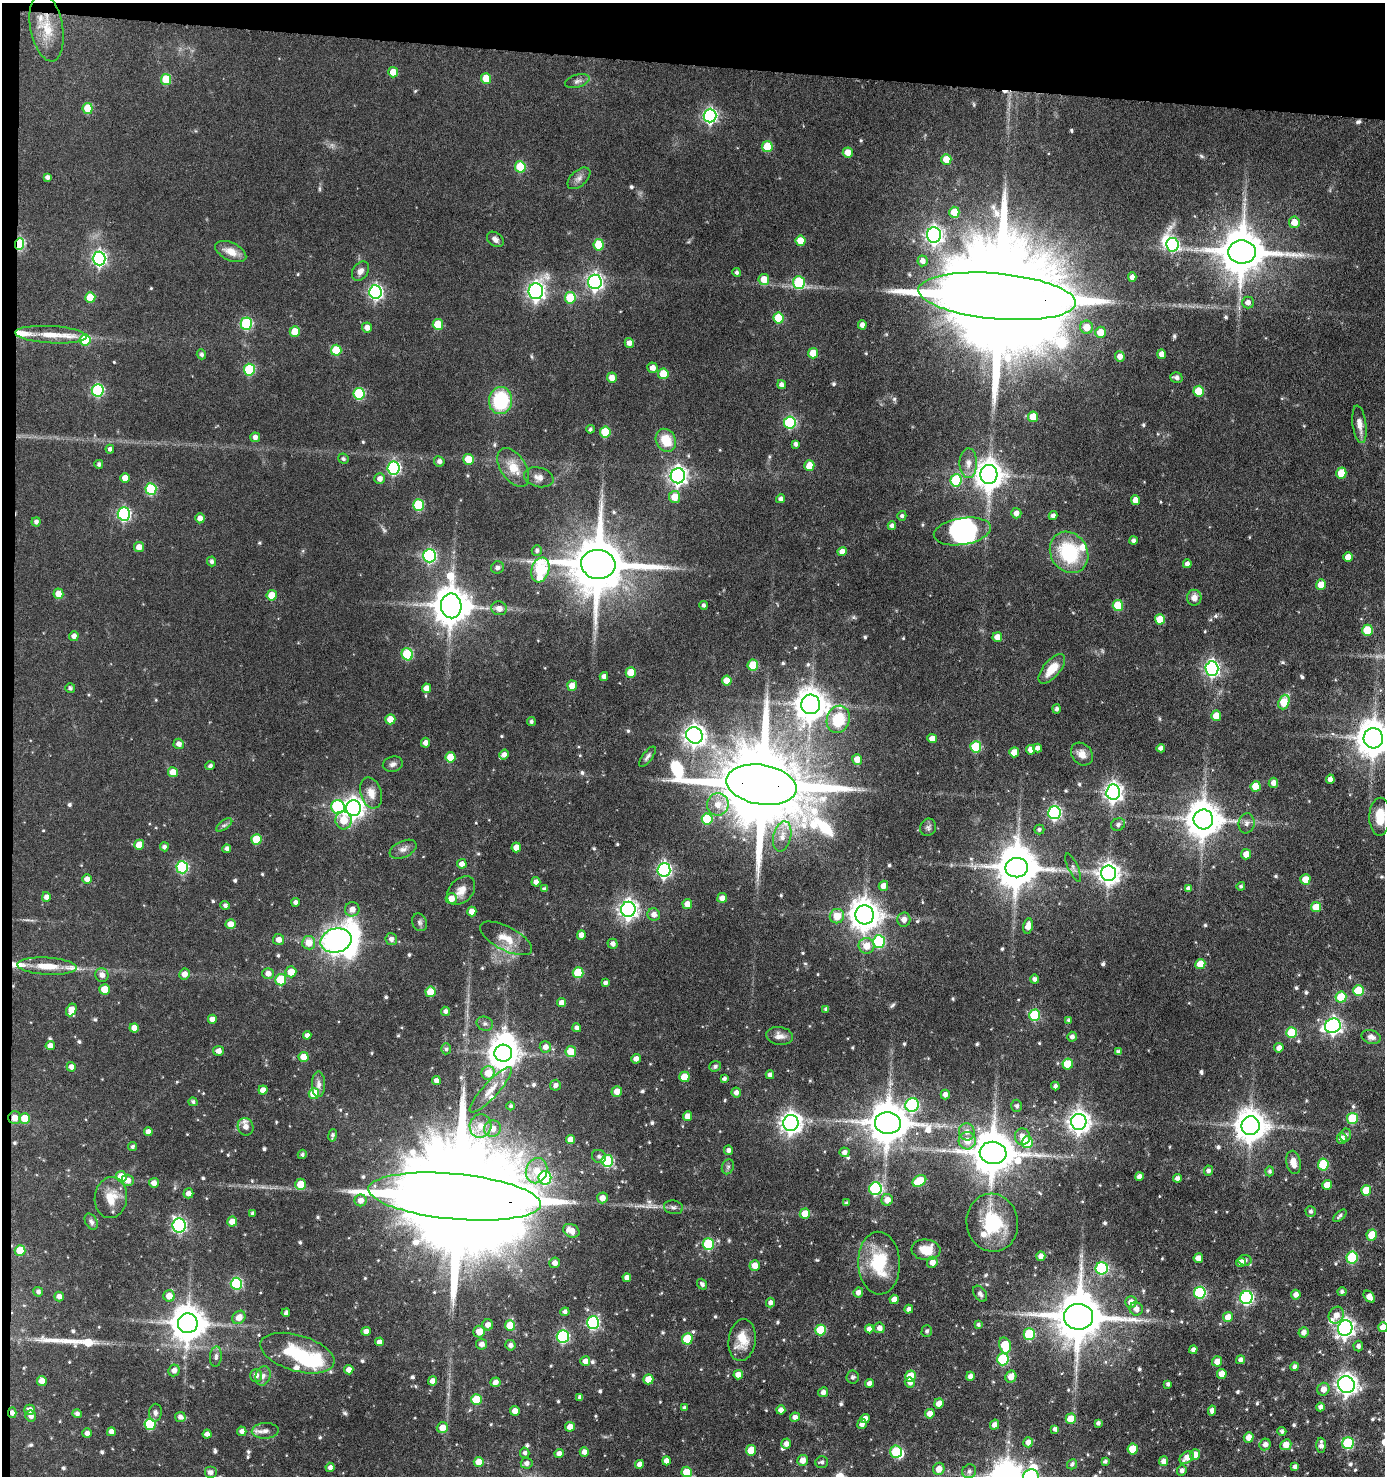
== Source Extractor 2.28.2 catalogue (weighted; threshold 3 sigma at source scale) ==
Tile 1 of 3 x 3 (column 1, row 1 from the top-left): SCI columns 192-1574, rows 2948-4421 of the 4443 x 4422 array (HDU 1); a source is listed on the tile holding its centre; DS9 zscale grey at full resolution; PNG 1387 x 1478 px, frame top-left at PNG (2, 3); each listed source drawn as its Kron ellipse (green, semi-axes under 4 px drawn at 4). Shown black and unused: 5% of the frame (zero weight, under 3 of 6 exposures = <1% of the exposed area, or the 3 px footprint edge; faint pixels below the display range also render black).
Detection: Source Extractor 2.28.2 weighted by HDU 2 'WHT'; one run over the whole footprint, this tile lists its part. Background 0.0936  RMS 0.0042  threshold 0.0171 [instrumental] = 3 sigma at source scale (4.09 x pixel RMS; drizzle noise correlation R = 1.36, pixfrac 0.8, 0.05/0.05 arcsec/px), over >= 5 px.
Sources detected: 681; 1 too faint to see at this stretch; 8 inside a brighter object's white glare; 1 cosmic-ray / hot-pixel residue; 1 long thin detection or spike segment (spike, bleed or trail) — neither listed nor drawn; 14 inside a brighter listed object's ellipse — not listed separately; of the other 656, all 500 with FLUX_AUTO >= 0.837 (the completeness limit of this list) listed and drawn (156 fainter detections not listed), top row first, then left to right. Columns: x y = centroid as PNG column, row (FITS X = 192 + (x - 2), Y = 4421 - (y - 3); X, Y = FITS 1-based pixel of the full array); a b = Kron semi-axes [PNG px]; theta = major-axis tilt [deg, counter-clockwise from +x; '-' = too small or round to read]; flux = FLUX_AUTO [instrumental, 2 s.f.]
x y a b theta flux
47 27 34 16 -80 10
393 72 5 5 - 5.6
486 78 5 5 - 7.9
166 79 5 5 - 13
577 81 12 6 17 1.6
88 108 5 5 - 13
710 116 7 6 - 91
767 147 5 5 - 14
848 153 5 5 - 4.1
946 159 5 5 - 5.7
520 167 6 5 - 19
47 177 4 4 - 1.3
579 178 14 7 41 2
954 212 5 5 - 6.8
1294 222 6 5 - 4.7
934 235 8 7 - 140
495 239 9 6 -38 1.8
800 241 5 5 - 7.5
20 244 6 4 86 30
599 245 5 5 - 13
1173 245 7 6 - 45
231 252 16 9 -24 4.8
1242 252 14 11 -3 1800
99 259 7 6 - 94
922 261 5 5 - 2.1
360 271 10 7 54 2.2
737 272 4 4 - 0.93
1132 277 4 4 - 2.2
764 279 5 5 - 5.8
595 282 7 6 - 120
799 282 6 6 - 26
536 291 8 7 - 160
375 292 7 6 - 87
997 296 79 23 -5 24000
90 297 5 5 - 8.5
570 298 5 5 - 15
1248 302 6 6 - 2
778 318 5 5 - 12
246 324 6 6 - 36
438 324 5 5 - 11
862 325 5 4 - 2.3
1087 327 6 6 - 5.4
367 328 5 5 - 2.3
295 332 5 5 - 7.8
1100 332 5 5 - 5.6
51 335 36 8 -3 7.6
85 340 6 5 - 13
629 343 5 4 - 2.5
336 350 5 5 - 12
813 353 5 5 - 6.8
201 354 5 4 - 1
1162 354 5 4 - 3.1
1120 356 5 5 - 2.7
652 368 5 5 - 2.4
249 370 6 5 - 27
663 374 5 5 - 9.7
612 378 5 5 - 3.1
1176 378 6 5 - 1.6
781 385 4 4 - 1.7
98 390 6 6 - 43
1199 391 5 5 - 12
359 394 6 5 - 27
500 400 13 11 80 28
1033 417 5 5 - 7.6
790 422 6 6 - 41
1359 424 19 7 -82 3.2
590 429 4 3 - 0.92
605 432 5 5 - 15
255 437 5 5 - 1.8
666 440 12 9 -63 9.1
796 444 4 3 - 1.3
110 449 4 4 - 1.2
343 459 5 5 - 0.86
468 459 5 5 - 6.9
439 461 5 5 - 1.5
968 463 15 9 -90 3.5
99 464 4 4 - 1
809 466 5 5 - 6.2
513 467 22 12 -56 7.8
394 468 6 6 - 59
1341 473 6 5 - 8
989 474 9 8 - 480
678 476 8 7 - 170
539 477 15 9 -13 2.8
125 478 5 5 - 3.9
380 479 5 5 - 2.1
956 480 6 5 - 24
151 489 6 5 - 23
675 497 6 5 - 6.7
781 499 4 4 - 1.4
1135 500 5 4 - 3.9
418 505 6 5 - 22
1016 513 5 5 - 2.2
124 514 6 6 - 61
902 516 5 4 - 1
1053 516 4 4 - 1.6
200 518 5 4 - 2.4
36 522 4 4 - 1.3
892 526 4 4 - 1.6
962 531 29 13 9 21
1133 541 4 4 - 1.3
139 547 5 5 - 3.2
537 550 5 5 - 1
842 551 5 4 - 2.5
1069 552 21 18 -57 27
430 556 6 6 - 61
1348 557 5 4 - 4.3
212 561 5 4 - 1.1
598 564 17 14 -7 3000
1187 564 4 4 - 1.7
497 568 6 6 - 1.3
540 570 13 8 73 42
1321 585 5 5 - 5.9
58 594 5 5 - 5.6
272 595 5 5 - 6.7
1194 598 8 7 - 2.6
704 605 4 4 - 0.9
451 606 12 10 -88 1100
1118 606 5 5 - 12
499 608 8 7 - 2.6
1160 619 5 5 - 8.2
1367 630 5 5 - 12
74 636 5 5 - 2
997 637 5 5 - 3.5
407 654 6 5 - 22
753 665 5 5 - 14
1052 669 18 8 49 7.3
1212 669 7 6 - 100
631 672 5 5 - 8
604 676 4 4 - 1.6
727 681 5 5 - 6.4
572 686 5 5 - 5
70 688 5 5 - 0.94
426 688 5 4 - 3.4
1284 702 7 5 69 11
811 704 10 9 - 680
1056 709 4 4 - 1.2
1216 716 5 5 - 5.1
390 719 5 5 - 6.5
838 719 14 11 72 16
531 722 4 4 - 1
694 735 8 8 - 250
1373 738 10 9 - 860
932 739 5 4 - 2.9
425 743 5 4 - 2.1
179 744 5 5 - 2
976 747 5 5 - 20
1038 748 4 4 - 1.8
1161 748 4 4 - 1.4
1030 750 5 4 - 2.8
1014 752 5 5 - 5.2
504 754 5 4 - 1.8
1082 754 12 10 -50 3.3
451 757 5 5 - 7.7
647 757 12 5 53 1.2
857 759 5 5 - 3.8
393 764 10 7 15 1.6
210 766 5 4 - 1.3
173 772 5 5 - 4.6
1330 779 4 4 - 2.6
1273 783 5 5 - 2.2
762 785 35 20 -10 8400
1256 787 5 5 - 10
1113 792 7 7 - 190
371 793 16 10 -73 4.6
718 804 11 11 - 4.6
338 807 7 6 - 40
354 808 8 7 - 230
1054 813 6 6 - 67
1380 817 19 10 89 7.8
707 819 5 5 - 19
1203 819 10 9 - 890
343 820 9 8 - 6.9
1247 823 10 8 81 1.8
1118 824 7 6 - 1
224 825 9 4 35 0.96
928 827 9 8 - 1.1
1039 829 5 5 - 0.89
782 836 15 9 77 4
256 839 5 5 - 12
139 845 5 5 - 6.7
164 847 4 4 - 1.4
516 847 5 4 - 3.8
227 849 4 4 - 1.4
403 849 14 8 25 2.3
1246 854 5 5 - 3.5
462 864 4 4 - 2.7
182 867 6 6 - 43
1017 868 11 9 1 1200
1073 868 15 5 -65 1.3
664 870 7 6 - 96
1109 873 8 7 - 250
87 879 5 4 - 2.4
1305 879 5 5 - 6
536 882 5 4 - 1.9
883 886 5 4 - 3.3
1241 886 4 4 - 0.85
1188 888 4 4 - 1.7
545 889 4 4 - 1.2
461 891 16 11 47 4
46 897 5 4 - 1.9
451 898 5 5 - 4.1
722 898 5 4 - 2.6
296 902 4 4 - 1.4
687 904 5 5 - 3.5
225 905 4 4 - 1.2
1316 907 5 5 - 9.2
352 909 7 7 - 2.9
628 909 7 7 - 190
472 912 5 4 - 3
654 915 6 6 - 2.6
865 915 9 9 - 620
837 916 7 7 - 6
904 919 7 6 - 2.5
420 922 9 7 -65 1.2
230 924 5 5 - 4.5
1028 926 8 5 79 3.2
581 935 4 4 - 2.6
506 938 28 11 -28 6.8
391 939 6 6 - 1.8
279 940 5 5 - 2.4
336 941 16 12 14 400
879 941 6 6 - 33
309 943 7 6 - 5.7
613 944 5 5 - 1.8
866 946 8 7 - 4.8
1200 964 5 5 - 7.3
47 966 30 8 -3 7.3
291 972 5 5 - 5.9
268 973 6 5 - 2.5
578 973 5 5 - 15
184 974 5 5 - 2.6
102 975 7 6 - 2.3
1034 979 4 4 - 1.3
281 980 5 5 - 15
605 983 4 4 - 1.2
105 989 5 5 - 8.2
1359 991 5 5 - 16
430 992 5 5 - 8.9
1341 997 5 5 - 13
562 1003 4 4 - 2.9
826 1009 4 3 - 0.98
71 1010 6 5 - 5.2
445 1011 4 4 - 1.3
1035 1015 6 5 - 25
212 1019 4 4 - 2.1
1069 1020 4 4 - 1.1
485 1024 8 7 - 1.2
1333 1026 8 7 - 130
134 1028 5 4 - 3.8
577 1028 4 4 - 1.6
1292 1032 5 5 - 16
307 1035 4 4 - 1.8
779 1036 13 9 -8 2.6
1072 1037 5 4 - 1.5
1371 1037 10 6 -16 1.9
50 1046 5 4 - 2.7
545 1047 6 5 - 2.3
1279 1048 5 4 - 2.2
446 1049 5 5 - 0.84
218 1051 5 5 - 2.3
571 1052 5 5 - 7.1
1118 1052 4 4 - 1.5
503 1053 9 8 - 580
303 1057 5 5 - 5.4
636 1059 5 4 - 2.3
1068 1064 5 5 - 10
715 1066 6 5 - 0.95
71 1067 5 4 - 2
488 1073 7 6 - 5.8
770 1075 4 4 - 1.6
684 1077 5 5 - 7.4
724 1079 4 4 - 1.2
436 1080 4 4 - 1.8
318 1084 13 6 -90 2.1
555 1085 5 5 - 1.6
1055 1086 4 4 - 1.2
263 1090 4 4 - 3.1
491 1090 30 7 48 5.2
617 1091 5 5 - 3.8
736 1092 5 5 - 1.8
314 1094 5 5 - 13
945 1094 5 4 - 2
193 1102 4 4 - 0.86
912 1105 7 6 - 49
511 1106 4 4 - 0.94
1017 1106 6 5 - 1.2
687 1116 5 4 - 3
15 1118 6 6 - 3.5
24 1118 5 5 - 7
1352 1118 5 5 - 21
1079 1122 8 7 - 270
791 1123 8 7 - 260
888 1123 13 11 -6 1300
481 1126 12 11 - 4.7
1251 1126 9 9 - 680
246 1127 9 7 -69 3
493 1128 8 8 - 3.8
148 1132 4 4 - 2.1
967 1132 8 8 - 2.6
332 1135 6 4 80 1.1
1345 1135 7 5 67 1.2
1022 1137 8 7 - 3.4
570 1139 5 4 - 3.5
1342 1139 5 5 - 2.9
967 1141 8 8 - 5.2
1027 1142 6 5 - 18
132 1146 4 4 - 0.84
728 1150 5 4 - 1.3
844 1152 5 5 - 1.8
993 1153 13 11 -8 1500
302 1154 5 4 - 0.94
599 1156 7 6 - 1.3
607 1161 6 5 - 33
1293 1162 12 7 -80 3.5
1323 1165 6 5 - 17
728 1167 8 6 68 0.94
537 1171 13 10 69 6.8
1208 1171 5 4 - 1.2
1270 1171 5 4 - 0.93
121 1176 5 5 - 5.7
1139 1176 4 4 - 2
545 1178 7 6 - 38
1178 1178 4 4 - 1.8
128 1180 6 6 - 2.7
919 1181 7 5 30 14
154 1183 5 5 - 2.4
300 1184 6 5 - 6.5
1327 1185 5 5 - 4.8
875 1189 6 6 - 50
1366 1190 5 5 - 11
188 1193 5 5 - 2.2
455 1197 86 22 -5 27000
111 1198 20 16 84 7.1
602 1198 5 5 - 2.9
361 1200 6 6 - 2.7
887 1200 6 5 - 3.2
846 1203 4 3 - 0.88
673 1207 9 6 -10 1.3
1311 1211 5 5 - 1
252 1213 4 3 - 0.93
805 1214 5 5 - 6.6
1340 1216 8 4 41 1
232 1221 5 5 - 4.1
91 1222 9 6 -59 1.3
992 1223 29 26 -80 22
179 1225 7 6 - 71
571 1231 9 6 -25 4.1
1372 1235 5 5 - 11
708 1244 6 5 - 26
926 1250 14 10 -5 6.8
20 1251 5 5 - 9
1041 1256 5 4 - 2.3
1198 1258 5 5 - 3.6
1352 1258 6 5 - 28
1245 1260 6 5 - 1
932 1262 6 5 - 2.7
1241 1262 5 4 - 2.4
555 1263 5 5 - 2.2
879 1263 31 21 -88 20
755 1266 5 5 - 4.4
1102 1268 6 6 - 40
627 1278 4 4 - 2.1
236 1284 6 5 - 36
702 1284 6 4 -53 1.2
38 1292 5 5 - 1.1
858 1292 5 5 - 1.9
1342 1292 4 4 - 0.97
1200 1293 6 5 - 36
980 1294 9 6 -56 1.2
1296 1295 5 4 - 2
59 1296 5 4 - 2
169 1296 6 5 - 4.5
1369 1297 7 4 -48 3.6
1246 1298 6 6 - 67
894 1299 5 4 - 3.6
1131 1302 6 5 - 3.1
770 1303 5 4 - 1.6
909 1309 4 4 - 1.6
1136 1309 7 6 - 2.4
565 1312 4 4 - 1.1
286 1313 4 3 - 1.2
1336 1315 8 7 - 3.2
239 1317 7 6 - 3.7
1078 1317 14 13 - 2100
1228 1317 5 5 - 3.9
188 1323 10 10 - 870
593 1323 6 6 - 54
488 1325 6 5 - 2.5
510 1325 5 5 - 9.5
978 1325 4 4 - 0.85
1383 1327 5 4 - 3.4
879 1328 5 5 - 2.1
1345 1328 8 7 - 150
869 1329 4 4 - 2
821 1330 5 5 - 16
366 1331 4 4 - 2.2
927 1331 6 5 - 0.95
479 1332 6 6 - 5.1
1303 1332 5 5 - 2.1
1029 1334 5 5 - 20
563 1336 6 6 - 55
687 1339 5 5 - 15
742 1340 21 13 82 7.5
379 1342 4 4 - 2
482 1344 5 5 - 2.2
510 1345 5 5 - 1.7
1005 1345 8 5 -77 12
1358 1346 5 4 - 1.2
1193 1350 4 4 - 1.6
297 1353 38 18 -16 20
216 1357 10 6 84 1.5
1003 1359 6 5 - 28
1240 1360 4 4 - 1.5
585 1361 5 5 - 2.6
1217 1361 5 5 - 3.4
1295 1367 4 4 - 1.5
174 1370 6 5 - 2.2
349 1370 4 4 - 2.6
1222 1374 5 5 - 4.7
256 1375 6 6 - 2.3
738 1375 5 4 - 3.2
263 1376 10 7 73 1.9
910 1376 5 5 - 8.5
970 1376 4 4 - 1.9
1011 1376 6 5 - 3.5
853 1377 6 6 - 1
648 1379 5 5 - 5.7
42 1381 5 4 - 3.6
433 1381 5 4 - 2.3
495 1382 5 4 - 2
869 1383 4 4 - 2
910 1383 5 5 - 2
1168 1384 4 4 - 1.1
1346 1385 9 8 - 240
1323 1389 6 6 - 3.2
823 1392 5 5 - 2
580 1397 4 4 - 1.3
476 1400 5 5 - 13
939 1403 5 4 - 3.6
1320 1407 4 4 - 1.4
685 1408 4 4 - 1.4
30 1410 5 5 - 2.4
781 1410 4 4 - 2.6
515 1411 5 4 - 3.9
1212 1411 5 4 - 1.7
12 1413 5 4 - 1.9
155 1413 9 6 86 1.4
77 1414 5 4 - 1.3
930 1414 5 4 - 3.5
31 1416 5 5 - 1.8
180 1417 5 5 - 1.6
795 1417 5 4 - 2
865 1418 5 4 - 2.7
1071 1419 5 5 - 7.1
1098 1423 4 3 - 1.1
150 1424 6 5 - 23
862 1424 5 4 - 1.8
995 1425 5 4 - 2.1
570 1427 5 4 - 3.9
442 1428 5 5 - 4.5
1055 1429 4 4 - 1.3
242 1431 5 4 - 1.8
265 1431 13 8 2 2.3
1282 1431 4 4 - 1.1
111 1432 4 4 - 2.4
87 1433 5 5 - 1.8
207 1434 4 4 - 2.2
1249 1437 5 5 - 3.1
1028 1442 5 5 - 2.8
1348 1443 6 6 - 31
786 1444 5 5 - 2.1
1265 1444 6 5 - 2.1
1286 1445 6 5 - 4.3
1321 1445 7 4 -89 2
1133 1449 5 5 - 9.4
751 1450 5 5 - 8.6
584 1452 4 4 - 2.3
896 1452 6 5 - 21
525 1453 5 5 - 1.1
559 1454 4 4 - 2
1195 1454 5 5 - 3.8
1187 1458 8 5 36 3.3
802 1460 5 5 - 3.2
666 1461 4 4 - 2.4
1105 1461 4 3 - 1
1163 1461 5 4 - 2.1
479 1462 5 5 - 5.4
822 1462 6 6 - 1.1
527 1463 6 5 - 1.6
639 1464 4 4 - 2.3
1072 1464 5 5 - 1.1
330 1467 4 4 - 1.6
1295 1467 4 4 - 1.4
939 1469 6 5 - 4.1
1182 1470 5 4 - 1.6
969 1471 7 6 - 1.4
210 1472 6 6 - 1.9
687 1472 5 5 - 9
1031 1476 8 7 - 41
Overlapping masked pixels (flux is a lower limit): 7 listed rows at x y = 47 27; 20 244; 997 296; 762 785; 15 1118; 455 1197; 12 1413
Isophote crosses this tile's border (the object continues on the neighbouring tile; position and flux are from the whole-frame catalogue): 4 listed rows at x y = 1373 738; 1380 817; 1383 1327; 1031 1476